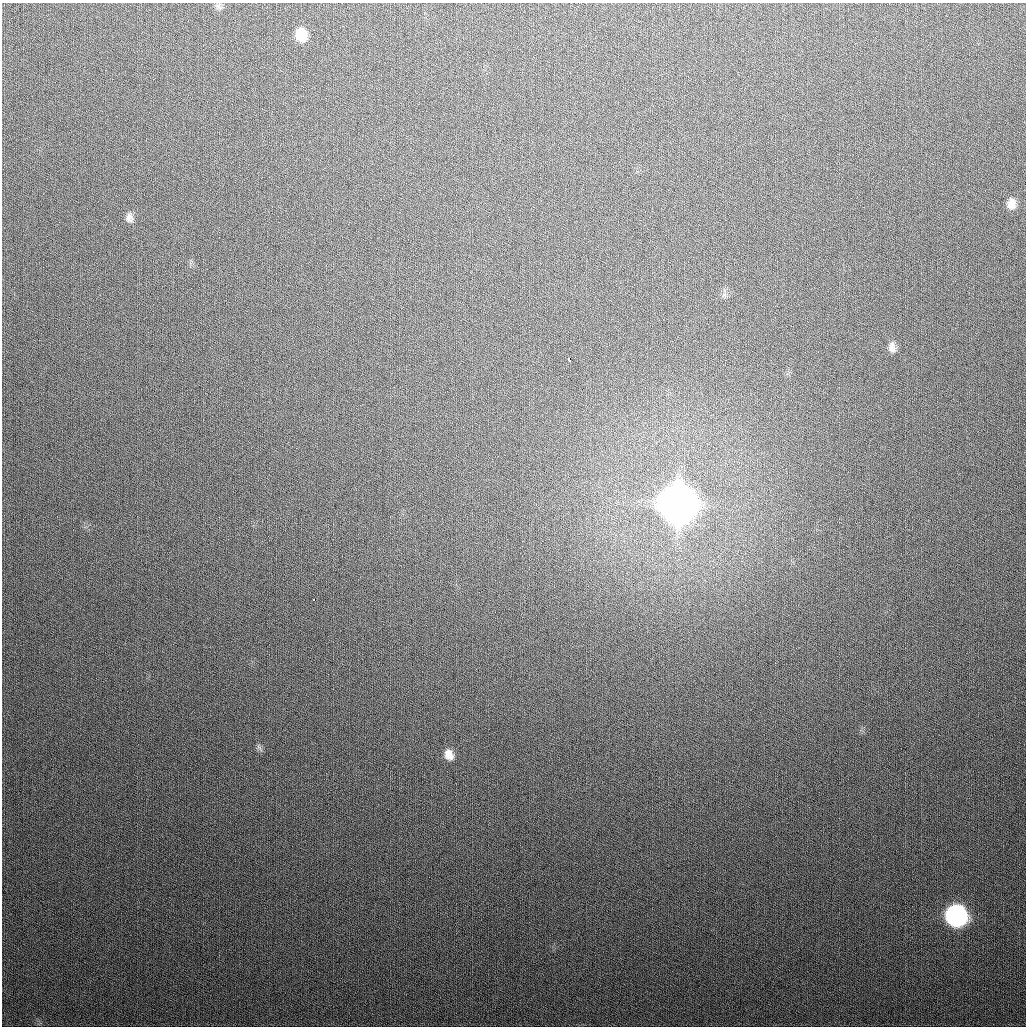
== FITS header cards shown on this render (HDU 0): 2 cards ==
NAXIS1  =                 1024
NAXIS2  =                 1024

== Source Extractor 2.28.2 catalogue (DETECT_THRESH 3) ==
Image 1024 x 1024 px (HDU 0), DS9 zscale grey, 1 PNG px = 1 image px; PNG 1028 x 1028 px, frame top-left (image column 1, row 1024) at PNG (2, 3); no overlay
Background 318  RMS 12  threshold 36.9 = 3 sigma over >= 5 px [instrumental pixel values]
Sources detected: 12; all 12 listed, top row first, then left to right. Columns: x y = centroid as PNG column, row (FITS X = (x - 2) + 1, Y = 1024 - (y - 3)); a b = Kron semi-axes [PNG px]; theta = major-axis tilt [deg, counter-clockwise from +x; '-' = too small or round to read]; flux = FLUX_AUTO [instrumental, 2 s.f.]
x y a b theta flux
218 6 11 7 -39 2.8e+03
301 35 12 10 -77 1.8e+04
1011 204 12 9 81 7.3e+03
129 218 12 9 -78 4.4e+03
724 295 7 6 - 2.2e+03
892 347 13 9 -83 4.9e+03
569 359 4 3 - 1.0e+04
677 504 15 13 -79 4.1e+06
314 599 3 3 - 2.8e+03
259 747 13 4 -57 2.2e+03
449 755 13 10 -69 9.0e+03
956 916 12 12 - 3.4e+05